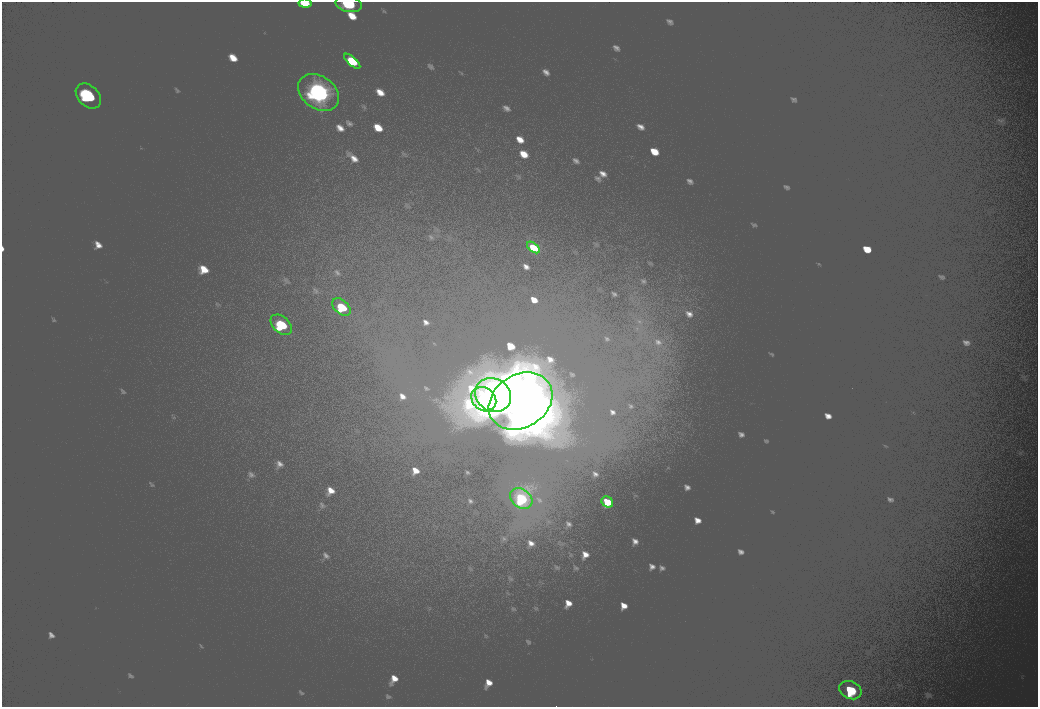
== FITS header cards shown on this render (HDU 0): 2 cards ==
NAXIS1  =                 2072
NAXIS2  =                 1410

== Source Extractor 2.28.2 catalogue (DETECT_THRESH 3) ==
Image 2072 x 1410 px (HDU 0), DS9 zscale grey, zoomed out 1/2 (1 PNG px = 2 x 2 image px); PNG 1040 x 709 px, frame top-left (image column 1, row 1410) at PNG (2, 2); each listed source drawn as its Kron ellipse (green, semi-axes under 4 px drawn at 4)
Background 100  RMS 30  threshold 90.4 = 3 sigma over >= 5 px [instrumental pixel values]
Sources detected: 14; all 14 listed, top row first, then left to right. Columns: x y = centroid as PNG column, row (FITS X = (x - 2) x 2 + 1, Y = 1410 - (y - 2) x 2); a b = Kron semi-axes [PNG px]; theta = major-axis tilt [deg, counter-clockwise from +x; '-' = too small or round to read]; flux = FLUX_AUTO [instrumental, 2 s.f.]
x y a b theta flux
305 3 6 4 -6 11000
349 4 13 8 -10 37000
352 61 10 4 -42 18000
319 92 22 16 -35 140000
88 96 14 10 -45 58000
533 247 7 4 -38 13000
341 307 11 7 -42 27000
281 325 12 8 -40 38000
493 395 19 16 -34 170000
484 399 13 11 -41 66000
521 401 34 26 33 470000
521 499 12 9 -37 43000
607 502 6 5 - 13000
850 690 11 8 -25 36000
At the frame edge (FLAGS 8, measured only in part): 2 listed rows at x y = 305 3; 349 4